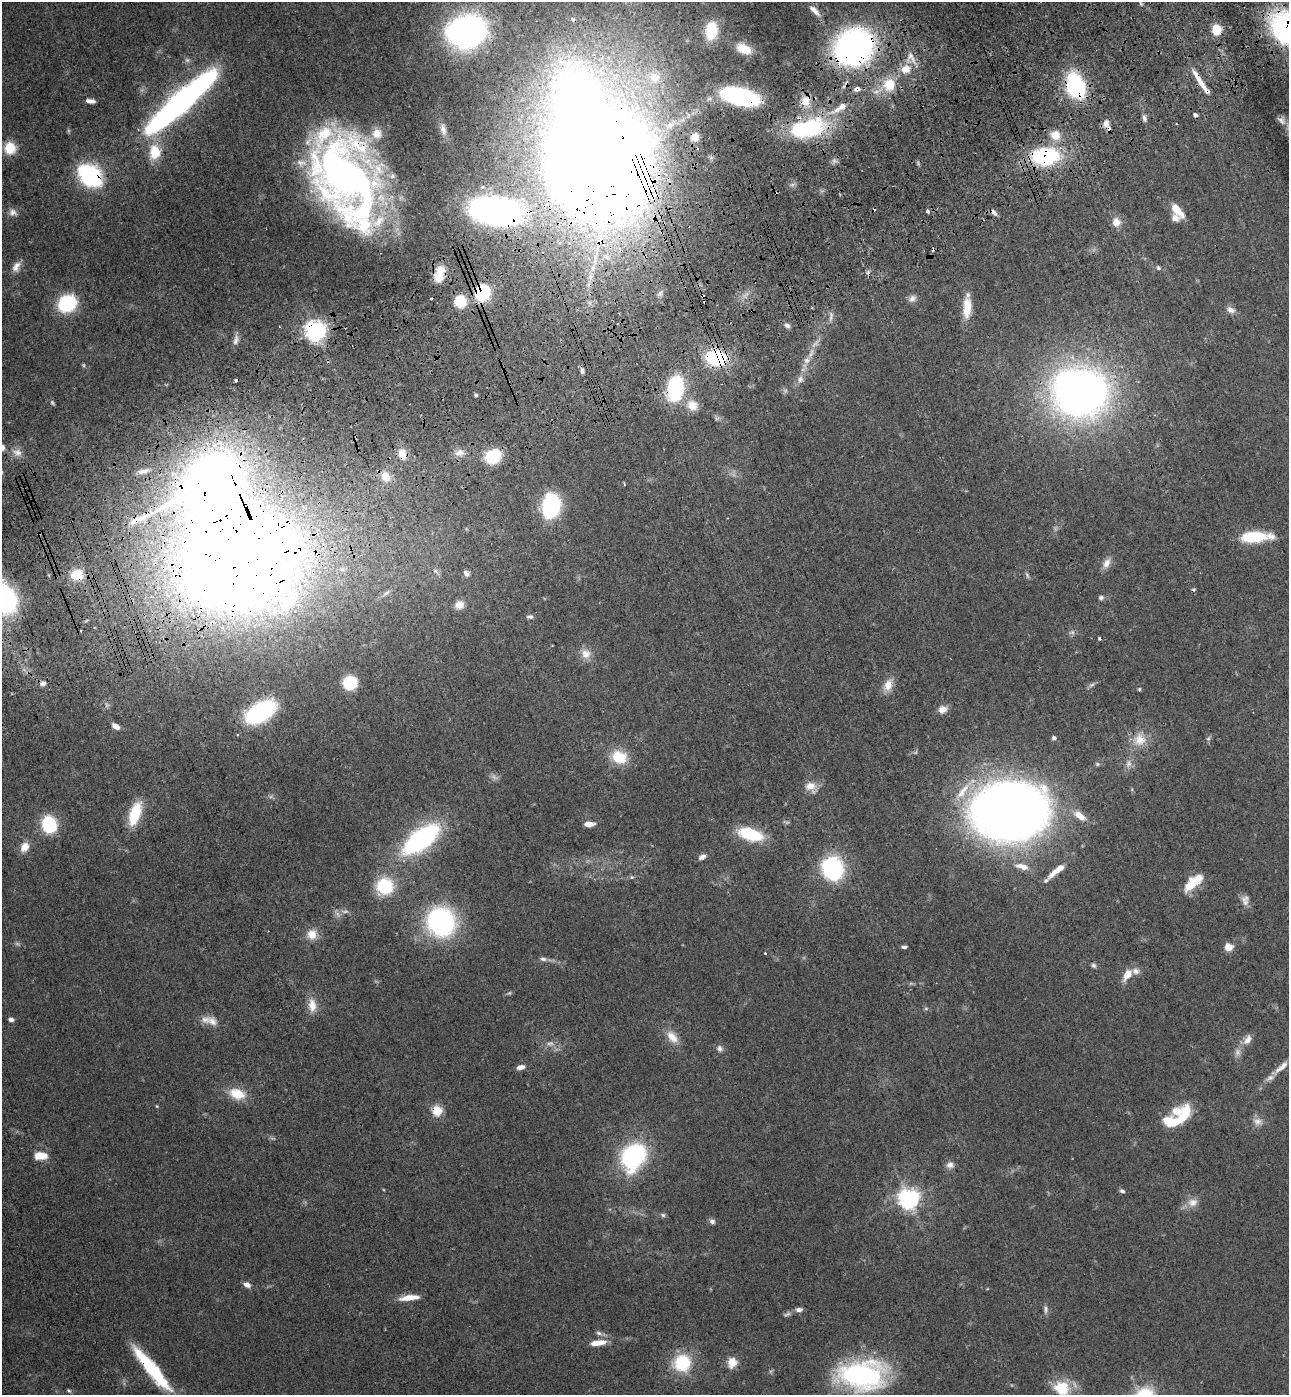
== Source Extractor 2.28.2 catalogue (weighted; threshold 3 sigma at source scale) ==
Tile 10 of 4 x 4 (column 2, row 3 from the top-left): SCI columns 1631-2917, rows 1505-2897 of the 5706 x 5794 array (HDU 1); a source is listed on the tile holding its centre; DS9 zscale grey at full resolution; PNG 1291 x 1397 px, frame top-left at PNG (2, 2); no overlay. Shown black and unused: <1% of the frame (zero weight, under 3 of 4 exposures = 6% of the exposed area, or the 3 px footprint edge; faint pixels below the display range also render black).
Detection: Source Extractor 2.28.2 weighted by HDU 2 'WHT'; one run over the whole footprint, this tile lists its part. Background 0.0787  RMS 0.0043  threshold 0.0195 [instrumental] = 3 sigma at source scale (4.5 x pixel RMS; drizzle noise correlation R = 1.50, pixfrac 1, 0.05/0.05 arcsec/px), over >= 5 px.
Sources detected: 193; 6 too faint to see at this stretch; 2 inside a brighter object's white glare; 11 cosmic-ray / hot-pixel residue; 2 long thin detections or spike segments (spike, bleed or trail) — not listed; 14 inside a brighter listed object's ellipse — not listed separately; the other 158 listed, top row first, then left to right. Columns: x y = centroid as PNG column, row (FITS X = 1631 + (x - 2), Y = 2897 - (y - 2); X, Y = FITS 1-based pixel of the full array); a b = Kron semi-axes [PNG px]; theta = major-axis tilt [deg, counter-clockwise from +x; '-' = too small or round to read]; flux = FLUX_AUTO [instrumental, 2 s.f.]
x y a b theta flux
1141 4 6 3 -58 0.53
1216 30 5 5 - 30
711 31 20 13 84 15
467 32 24 19 13 160
854 47 27 24 35 180
744 49 19 11 -25 7.7
911 57 17 9 -59 3.8
906 69 15 12 8 6.3
655 77 16 14 -49 7.4
1200 82 38 6 -57 7
889 85 18 17 - 11
1076 86 23 16 -70 45
857 89 8 6 7 1.9
740 97 29 12 -15 83
90 101 10 4 -6 2.2
805 101 16 13 70 6.1
181 102 58 11 42 300
1144 118 8 5 -66 1.3
1281 120 12 7 -43 1.9
1106 123 10 8 86 2.2
1176 124 3 2 - 0.36
807 128 48 22 13 42
443 129 13 7 -72 2.1
377 133 13 12 - 4.1
1055 135 13 12 - 5.5
695 137 8 8 - 3.4
10 148 12 12 - 8.2
155 152 17 13 -89 11
1045 156 31 18 3 38
599 163 88 79 69 1100
90 175 16 11 -42 79
345 180 72 43 -67 280
1177 210 18 7 -48 6.8
495 211 43 22 -10 140
928 211 4 3 - 2.2
13 212 11 9 -18 2.2
994 213 11 5 -48 1.4
1116 222 12 10 -89 3.7
16 267 15 9 61 3.1
1158 268 6 6 - 0.8
438 277 12 11 - 5.1
482 292 12 11 - 32
912 298 11 8 48 2
460 301 9 9 - 16
67 303 18 16 31 25
967 308 28 10 87 8.6
1231 310 12 8 -26 2.2
831 316 15 5 85 1.8
787 325 9 6 -24 1.3
315 331 7 7 - 300
236 340 14 6 78 2.1
811 353 15 5 73 2.8
716 358 17 13 -11 36
83 365 5 5 - 0.54
582 371 7 4 -87 1.2
800 379 11 8 63 2.3
675 389 20 12 81 46
1080 393 37 32 8 320
476 395 5 4 - 0.67
692 405 15 14 - 6
17 452 14 9 -10 3
459 453 13 9 18 3.1
402 454 14 10 -71 5.2
493 456 12 10 23 23
143 471 17 6 14 2.2
385 477 15 12 -61 5.6
212 483 48 38 54 430
551 506 14 10 80 70
1255 537 29 9 3 20
241 562 91 77 7 1100
1106 563 14 8 62 3.1
466 573 8 6 -50 1.6
77 575 13 12 - 10
1027 575 9 4 -58 0.87
386 593 11 6 38 1.6
1101 597 7 6 - 1
459 605 10 8 22 4.1
530 617 9 5 0 1.2
81 631 3 2 - 0.36
1072 632 6 6 - 1.1
1099 638 3 3 - 0.96
586 654 14 12 -34 4.2
43 683 8 7 - 1.8
350 683 9 8 - 28
888 685 17 11 65 4.8
1091 685 10 5 27 1.1
1139 689 5 4 - 0.51
942 709 11 9 22 3.1
260 712 19 11 31 92
116 726 8 5 -31 3.2
237 735 3 3 - 0.47
1053 738 5 4 - 1
1208 739 6 5 - 0.76
1140 740 19 16 21 7.6
619 757 20 16 -18 11
1129 763 12 8 79 2.5
1097 764 7 5 -22 0.69
810 787 15 13 -38 4.5
963 791 32 10 53 10
1009 811 50 38 2 540
135 814 26 12 72 14
1080 816 18 8 -35 4.9
49 824 11 9 -75 37
589 824 9 5 2 4.3
750 834 24 11 -16 22
421 839 30 13 38 100
24 847 13 10 57 3.9
702 857 10 6 27 1.8
1022 866 16 7 -16 4.4
832 869 16 14 -60 60
1057 870 23 6 39 6
632 877 6 4 17 0.59
1193 883 22 9 42 12
384 886 17 16 - 21
1245 900 14 9 89 2.6
441 922 24 22 -56 82
312 934 13 12 - 5.1
904 947 6 3 0 0.88
1228 947 5 5 - 13
765 953 3 3 - 0.69
543 959 9 5 -8 1.3
1093 965 7 6 - 0.98
1127 975 12 7 59 5.6
312 1005 18 10 -83 5
926 1009 6 4 0 0.62
11 1019 6 4 -2 1.3
212 1021 17 11 -38 3.9
672 1037 20 11 -49 5.3
1247 1040 15 9 55 3.3
719 1048 9 6 -72 1.4
521 1067 9 5 14 2.2
1281 1067 26 7 40 4.8
237 1094 20 13 -18 9.3
157 1106 5 3 - 0.35
437 1111 12 12 - 6.1
1181 1117 31 10 48 16
1257 1121 14 10 -15 3
41 1156 13 7 2 6.9
633 1156 29 21 60 54
950 1165 10 9 - 2.2
1122 1191 6 5 - 1
908 1199 7 7 - 290
1193 1202 14 12 14 3.9
663 1215 7 5 -3 0.86
712 1221 7 6 - 1.3
247 1285 8 6 -22 2.3
410 1297 20 5 7 6.3
1046 1309 11 5 -89 1.4
799 1310 9 5 2 1.6
787 1314 11 5 18 1.2
599 1333 8 5 -27 1.2
598 1343 19 6 8 5.7
732 1362 13 11 79 5.1
682 1363 20 19 - 20
152 1369 54 10 -51 32
861 1375 36 21 1 100
1062 1388 22 19 -24 13
69 1391 6 4 -40 0.65
Overlapping masked pixels (flux is a lower limit): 24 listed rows (the first 20) at x y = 854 47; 1200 82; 1076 86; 857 89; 740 97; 805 101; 181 102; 807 128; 695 137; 1045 156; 599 163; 90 175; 345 180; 495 211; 482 292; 315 331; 716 358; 675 389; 402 454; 212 483
Isophote crosses this tile's border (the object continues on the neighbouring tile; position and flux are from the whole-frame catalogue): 1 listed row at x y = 1062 1388